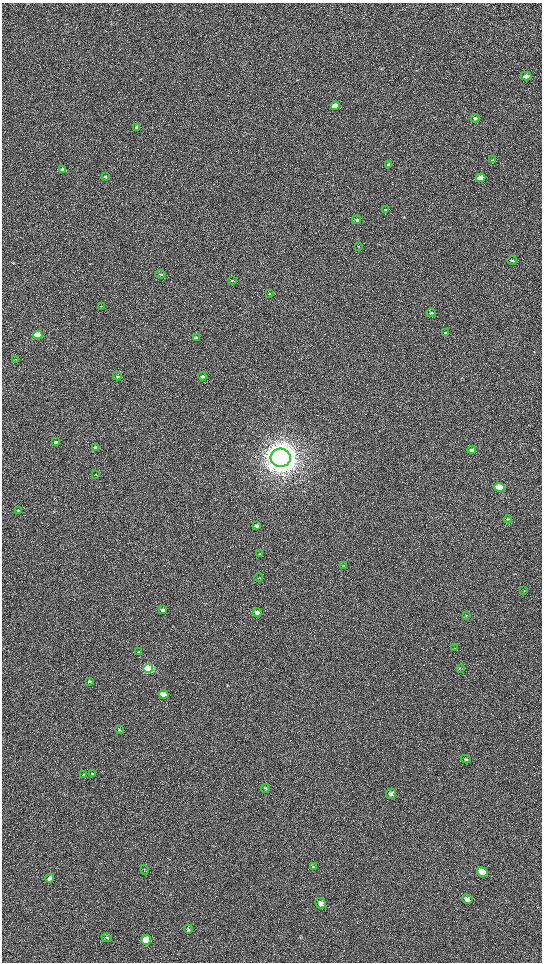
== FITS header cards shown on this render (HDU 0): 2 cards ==
NAXIS1  =                 1080 / length of data axis 1
NAXIS2  =                 1920 / length of data axis 2

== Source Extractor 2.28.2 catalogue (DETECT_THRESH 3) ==
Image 1080 x 1920 px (HDU 0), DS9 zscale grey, zoomed out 1/2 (1 PNG px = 2 x 2 image px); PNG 544 x 964 px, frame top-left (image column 1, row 1919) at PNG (2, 3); each listed source drawn as its Kron ellipse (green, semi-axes under 4 px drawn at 4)
Background 486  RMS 24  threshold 70.9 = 3 sigma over >= 5 px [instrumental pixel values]
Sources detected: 63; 2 cannot appear on this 1/2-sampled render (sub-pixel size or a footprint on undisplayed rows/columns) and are neither listed nor drawn; the other 61 listed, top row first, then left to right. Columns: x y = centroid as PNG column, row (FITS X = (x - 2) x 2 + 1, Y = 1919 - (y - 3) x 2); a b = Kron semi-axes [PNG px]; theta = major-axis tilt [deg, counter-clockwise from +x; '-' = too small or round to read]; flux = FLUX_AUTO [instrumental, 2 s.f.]
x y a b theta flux
526 76 5 4 - 2.4e+04
335 106 4 3 - 6.4e+04
475 118 4 3 - 8.9e+03
137 127 3 3 - 1.1e+04
493 160 3 3 - 2.7e+03
389 164 4 3 - 1.2e+04
63 170 4 3 - 2.2e+04
105 177 3 2 - 5.0e+03
480 178 5 3 - 5.7e+04
386 210 4 3 - 4.5e+03
357 220 4 3 - 7.9e+03
359 246 3 2 - 1.8e+03
512 260 4 3 - 5.2e+03
160 274 5 3 - 6.1e+03
232 280 3 2 - 3.6e+03
269 293 3 2 - 2.1e+03
102 306 2 2 - 1.7e+03
431 313 4 3 - 5.3e+03
445 333 4 3 - 5.9e+03
38 335 4 3 - 1.9e+05
196 338 4 3 - 6.9e+03
16 359 3 2 - 2.2e+03
117 376 4 3 - 6.1e+03
202 376 4 3 - 9.7e+03
56 442 3 3 - 8.3e+03
96 448 4 3 - 2.1e+04
472 450 4 3 - 1.2e+04
281 458 10 9 - 1.0e+07
96 474 2 2 - 2.0e+03
499 487 5 4 - 2.0e+05
18 510 3 2 - 2.4e+03
508 519 4 2 - 3.1e+03
257 525 4 3 - 1.2e+04
259 554 3 2 - 3.5e+03
344 565 3 2 - 1.7e+03
259 578 4 2 - 2.9e+03
524 591 4 3 - 3.0e+03
163 610 4 3 - 1.7e+04
257 612 4 3 - 4.0e+04
466 615 3 2 - 2.8e+03
455 648 3 2 - 2.4e+03
139 652 4 3 - 3.7e+03
148 668 5 4 - 9.1e+05
460 668 3 3 - 3.5e+03
89 681 4 3 - 5.6e+03
164 694 4 4 - 9.0e+04
119 730 4 3 - 6.0e+03
466 759 4 3 - 5.1e+03
83 774 3 2 - 1.8e+03
92 774 4 3 - 3.5e+03
265 788 5 4 - 6.6e+03
391 794 5 5 - 1.2e+04
313 866 3 3 - 4.0e+03
144 870 5 2 - 2.9e+03
482 872 5 4 - 9.5e+04
50 878 5 4 - 1.2e+04
467 899 5 4 - 2.3e+04
321 903 5 5 - 2.1e+04
188 929 4 4 - 5.1e+03
107 938 5 3 - 4.9e+03
146 940 5 5 - 8.3e+04
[2 sub-pixel or undisplayed-footprint detections neither listed nor drawn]